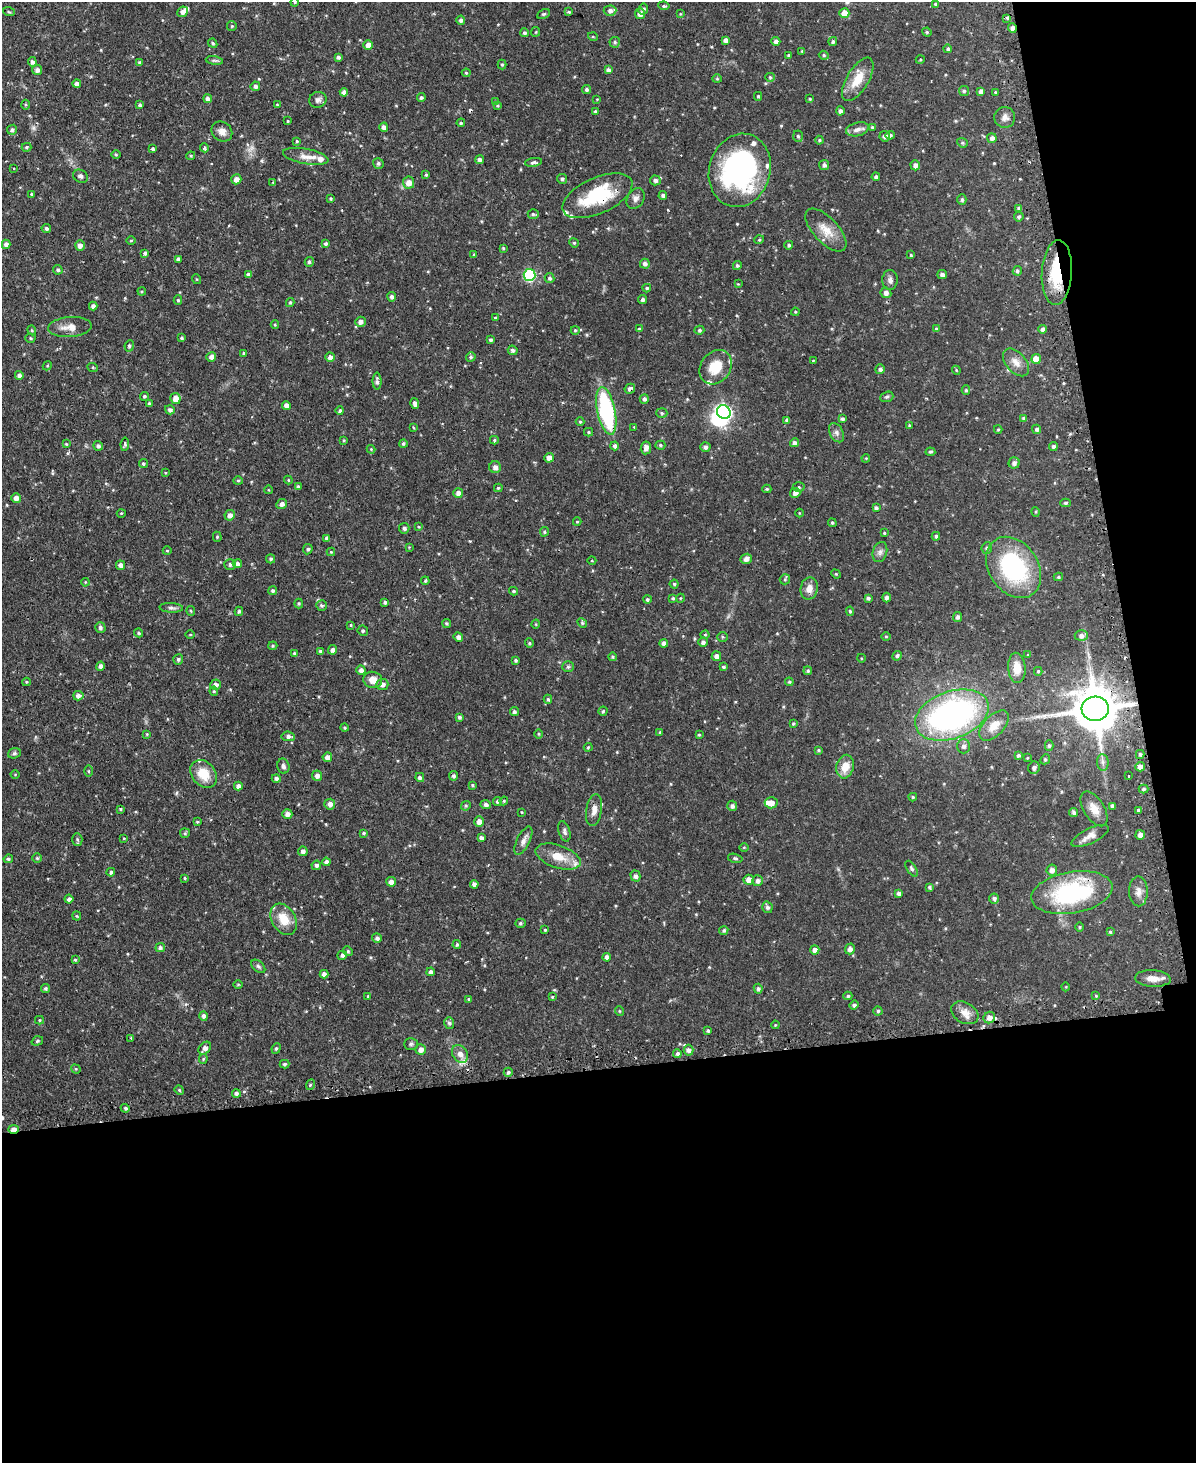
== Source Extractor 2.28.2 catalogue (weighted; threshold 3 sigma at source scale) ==
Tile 12 of 4 x 3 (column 4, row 3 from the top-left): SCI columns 3615-4808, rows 157-1617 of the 4838 x 4810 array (HDU 1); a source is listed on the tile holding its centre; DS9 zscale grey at full resolution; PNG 1198 x 1465 px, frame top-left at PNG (2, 2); each listed source drawn as its Kron ellipse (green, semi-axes under 4 px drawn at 4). Shown black and unused: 32% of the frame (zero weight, under 2 of 3 exposures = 4% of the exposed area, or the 3 px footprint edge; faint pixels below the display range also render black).
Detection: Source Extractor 2.28.2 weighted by HDU 2 'WHT'; one run over the whole footprint, this tile lists its part. Background 0.0734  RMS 0.0055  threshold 0.0246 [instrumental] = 3 sigma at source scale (4.5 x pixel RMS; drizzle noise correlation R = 1.50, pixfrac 1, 0.05/0.05 arcsec/px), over >= 5 px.
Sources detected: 488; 1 too faint to see at this stretch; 2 inside a brighter object's white glare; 5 cosmic-ray / hot-pixel residue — neither listed nor drawn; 13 inside a brighter listed object's ellipse — not listed separately; the other 467 listed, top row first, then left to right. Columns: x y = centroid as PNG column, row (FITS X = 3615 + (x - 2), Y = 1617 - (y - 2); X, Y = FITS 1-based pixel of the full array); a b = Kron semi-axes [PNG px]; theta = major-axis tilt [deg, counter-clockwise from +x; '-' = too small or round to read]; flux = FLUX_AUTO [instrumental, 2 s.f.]
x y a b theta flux
295 2 4 3 - 0.49
936 4 4 3 - 0.8
664 6 5 4 - 0.93
643 9 5 4 - 1.2
610 11 6 5 - 1.8
9 12 6 3 -18 0.6
182 12 6 5 - 2.2
569 12 4 3 - 0.63
844 13 5 5 - 6.8
543 14 7 4 25 0.76
640 14 5 5 - 2.8
680 14 4 4 - 0.49
1007 18 4 3 - 1
461 20 4 4 - 1.3
232 26 5 4 - 0.58
1012 28 4 4 - 1.8
536 32 5 4 - 0.58
927 32 5 4 - 0.66
525 33 4 4 - 1.2
593 37 5 3 - 0.46
726 40 4 4 - 1.9
776 41 4 4 - 2.1
833 41 4 4 - 0.92
615 42 5 5 - 0.91
213 43 5 4 - 0.78
368 45 4 4 - 3.3
948 49 4 4 - 1.1
802 51 4 3 - 0.45
788 55 3 3 - 0.65
824 55 5 4 - 0.74
338 57 4 4 - 1.2
920 60 4 3 - 0.54
214 61 9 4 -9 0.94
32 62 5 4 - 1.4
140 63 3 3 - 1
502 65 5 4 - 0.68
37 70 5 5 - 1.9
608 70 4 4 - 1.7
466 73 4 3 - 0.62
770 77 4 4 - 0.58
717 79 4 4 - 0.58
858 79 24 11 59 10
77 84 4 4 - 2.4
255 86 5 4 - 1.7
587 90 5 4 - 1.1
964 91 5 5 - 1
981 91 4 4 - 1.8
344 92 4 4 - 2.3
995 92 3 3 - 0.49
758 96 4 4 - 0.68
421 98 4 4 - 0.98
208 99 4 4 - 2
597 99 4 3 - 0.38
810 99 3 3 - 0.6
318 100 9 8 - 2.1
496 102 4 4 - 0.62
25 105 5 3 - 0.59
140 105 4 4 - 1.2
277 105 4 3 - 0.51
497 106 4 4 - 0.73
595 111 4 3 - 0.64
840 111 4 4 - 1.5
1005 117 10 10 - 2.7
288 121 4 3 - 0.46
461 123 4 3 - 0.64
384 127 4 4 - 2.1
872 127 4 4 - 0.71
857 129 11 6 14 2.3
12 130 5 5 - 1.1
222 131 11 9 -41 3.4
890 135 4 4 - 1.2
798 136 5 5 - 0.91
885 136 5 5 - 2
992 138 5 4 - 1.8
819 140 4 4 - 0.84
297 141 4 3 - 0.61
962 143 5 4 - 0.71
26 147 5 4 - 0.77
204 148 4 4 - 0.79
153 149 3 3 - 1
116 154 4 3 - 0.55
191 156 4 4 - 0.65
306 156 23 7 -10 4.8
479 160 4 4 - 1.5
533 162 8 4 9 1.1
378 163 5 5 - 1.1
824 165 5 5 - 1.4
915 165 5 4 - 2.4
13 168 3 2 - 0.46
740 170 37 30 74 100
426 175 4 4 - 0.68
80 176 8 6 -29 1.5
876 177 4 4 - 1.3
236 179 5 5 - 3
562 179 5 5 - 1.1
655 180 5 5 - 1.7
273 182 4 3 - 0.41
408 183 6 5 - 3.6
31 194 4 3 - 0.48
663 195 4 4 - 1.3
597 196 37 18 24 30
331 198 3 3 - 0.68
636 198 11 8 57 2.4
962 200 5 4 - 1.1
1019 208 4 4 - 1.1
533 214 5 4 - 0.89
1019 217 5 4 - 1.1
46 229 5 4 - 1.2
826 230 27 12 -47 8
759 240 5 3 - 0.55
131 241 5 3 - 0.58
574 243 5 4 - 0.62
6 244 5 4 - 2.1
326 244 4 4 - 1.1
80 245 5 5 - 2.3
789 245 4 4 - 0.96
503 248 3 3 - 0.53
145 253 4 4 - 1.3
474 255 4 3 - 0.8
911 255 4 4 - 0.51
178 259 4 4 - 1.3
309 262 5 4 - 0.91
645 264 5 5 - 1.7
737 265 4 4 - 0.92
58 270 5 4 - 1
1017 271 5 4 - 0.97
1057 272 32 15 86 22
942 274 5 4 - 1.7
248 275 4 4 - 1.4
529 275 6 6 - 49
549 278 5 4 - 1
196 279 5 3 - 0.51
890 280 10 8 88 2.1
738 284 3 2 - 0.57
647 288 4 3 - 0.77
142 291 4 3 - 0.53
886 293 5 5 - 1.9
392 297 4 4 - 1.5
643 299 4 4 - 1.3
178 300 5 4 - 0.69
290 303 4 3 - 0.76
93 306 4 4 - 1.9
795 312 4 4 - 0.56
495 318 3 3 - 0.75
360 322 5 5 - 2.1
275 325 4 4 - 0.56
70 327 22 10 4 5.3
936 328 4 3 - 0.56
639 329 4 4 - 0.76
1043 329 4 4 - 1.6
32 330 5 4 - 0.63
575 330 4 4 - 0.57
699 330 5 4 - 0.93
30 338 5 4 - 0.65
182 338 4 3 - 0.74
491 340 4 4 - 1.1
129 346 5 4 - 0.99
513 350 5 4 - 1.2
244 353 4 3 - 0.61
211 357 5 4 - 2.2
330 357 4 4 - 2.4
471 357 5 4 - 1
1036 359 5 5 - 6.7
813 360 3 2 - 0.34
1016 362 16 10 -49 4.4
47 366 5 3 - 0.51
716 367 18 15 53 12
93 368 5 3 - 0.59
880 369 5 4 - 1.3
956 370 4 3 - 0.48
19 375 4 4 - 1.7
377 381 8 4 -90 1.5
630 389 5 5 - 1.5
966 390 5 4 - 0.8
144 396 4 4 - 0.91
887 397 7 5 20 0.92
175 399 5 5 - 4.1
644 399 5 4 - 1.4
415 403 5 4 - 1.7
149 404 4 4 - 1.3
286 405 4 4 - 2.7
170 410 5 4 - 1.5
340 411 4 4 - 0.97
606 411 24 9 -78 60
724 412 7 6 - 120
662 413 5 5 - 0.95
1024 418 4 4 - 1.1
842 419 4 4 - 1.1
787 420 4 4 - 1.6
580 422 4 4 - 0.54
909 425 4 3 - 0.58
634 427 3 3 - 0.37
414 428 4 2 - 0.41
998 429 4 4 - 0.6
1037 429 4 4 - 1.3
588 432 4 4 - 0.62
836 433 10 6 -61 1.9
344 440 4 3 - 0.6
494 440 4 4 - 0.74
794 443 4 4 - 1.9
66 444 4 4 - 0.52
125 444 6 4 84 0.89
403 444 4 4 - 1.1
660 445 5 4 - 0.73
98 446 5 4 - 1.3
615 446 4 4 - 1.4
1053 446 4 4 - 1.3
705 447 5 5 - 1.4
646 448 6 5 - 2.1
371 449 4 4 - 0.47
930 452 5 3 - 0.74
549 458 5 4 - 3.1
866 458 4 3 - 0.47
1014 463 5 5 - 1.8
143 464 4 4 - 0.81
495 467 6 6 - 1.8
165 473 3 3 - 0.46
288 480 4 4 - 0.49
238 481 4 4 - 0.71
298 487 4 3 - 1.3
799 487 6 4 -1 0.82
498 488 4 3 - 0.78
767 489 4 4 - 0.74
269 490 4 3 - 0.37
458 493 5 5 - 2.1
795 493 5 5 - 2.4
16 498 5 5 - 2.9
1066 503 5 4 - 0.88
282 504 5 5 - 2
876 508 4 4 - 1.1
1036 512 5 3 - 0.51
121 513 4 3 - 0.41
799 513 4 3 - 0.4
230 515 5 5 - 2.4
577 522 4 4 - 0.52
832 523 4 4 - 0.76
419 527 4 3 - 0.53
404 528 5 5 - 1.2
544 532 5 4 - 0.78
884 533 4 3 - 0.54
936 536 4 4 - 1.1
217 537 5 4 - 0.63
327 538 4 4 - 1.4
409 547 4 3 - 0.41
987 548 6 5 - 1.2
308 549 5 4 - 1.2
167 551 4 3 - 0.4
331 552 4 4 - 0.61
880 552 10 7 71 2
271 559 4 4 - 1
746 559 6 5 - 2.1
592 561 4 3 - 0.41
230 564 6 5 - 1.2
237 564 5 4 - 1.9
121 565 5 4 - 2.5
1013 567 33 24 -56 57
836 574 5 4 - 0.54
1058 577 4 3 - 0.82
785 579 5 5 - 0.78
425 581 4 3 - 0.62
85 582 4 3 - 0.44
674 584 4 4 - 0.73
809 588 11 8 78 3.9
273 591 4 4 - 1
513 591 4 3 - 0.8
886 597 5 4 - 1.6
673 598 4 3 - 0.82
681 598 4 3 - 0.43
868 598 4 3 - 1.1
647 599 4 4 - 0.89
385 602 4 3 - 1.1
299 603 5 4 - 0.65
321 605 5 5 - 1
171 608 12 5 -3 1.4
191 611 5 4 - 0.65
239 611 4 3 - 0.9
850 611 4 4 - 0.71
958 617 5 4 - 1.4
446 623 4 4 - 0.77
582 623 5 4 - 0.76
536 624 4 3 - 0.43
351 625 3 3 - 0.53
100 628 5 5 - 1.3
363 631 5 5 - 0.98
139 633 4 3 - 0.67
190 635 5 3 - 0.54
705 635 4 4 - 0.62
1081 635 6 5 - 1.9
458 637 5 4 - 1.7
722 637 5 4 - 0.66
886 637 5 3 - 0.52
703 642 5 5 - 1.7
529 643 4 4 - 0.67
664 643 4 4 - 1.7
273 646 4 4 - 0.66
332 650 5 4 - 1.8
320 651 3 3 - 0.97
294 653 4 3 - 0.69
1028 655 4 3 - 0.45
716 656 5 4 - 2.4
897 656 5 4 - 0.98
612 657 4 4 - 0.7
861 658 4 3 - 0.4
178 659 5 5 - 1
516 660 4 4 - 0.81
100 666 4 4 - 1.7
568 667 6 5 - 0.95
723 667 3 3 - 0.8
1017 668 15 8 -86 6.4
361 670 4 4 - 1.9
808 671 4 3 - 0.68
1038 671 4 3 - 0.66
373 680 9 8 - 4.4
26 682 4 4 - 0.57
789 682 4 3 - 0.62
382 684 6 5 - 2.2
215 685 5 5 - 2.3
214 691 5 4 - 0.81
78 696 5 4 - 2.3
548 699 4 4 - 0.85
1095 709 13 12 - 2200
603 711 4 4 - 0.67
514 712 4 4 - 1.2
952 715 38 23 20 150
459 717 4 4 - 1.1
793 724 4 3 - 0.61
994 726 18 10 46 6.6
344 728 4 4 - 0.72
660 732 4 3 - 0.57
147 734 4 3 - 0.56
538 734 5 3 - 0.49
699 735 4 3 - 0.59
288 736 7 5 -7 1.5
964 746 7 6 - 1.9
1049 746 5 4 - 0.97
588 747 4 3 - 0.59
818 750 4 3 - 0.66
14 753 6 5 - 1
1140 754 4 3 - 1
1018 755 4 4 - 1.1
327 757 5 5 - 2.6
1027 758 3 3 - 0.56
1045 759 5 4 - 0.85
1103 762 8 5 -83 1.6
283 766 7 6 - 1.5
845 767 12 8 77 7.2
1140 767 5 4 - 2.4
1034 768 6 5 - 1.6
89 771 5 3 - 0.58
15 774 4 3 - 0.4
203 774 15 12 -50 10
317 776 5 5 - 1.9
453 776 4 4 - 1.1
1128 776 3 2 - 0.96
420 777 4 4 - 1.3
276 778 4 4 - 1.5
472 785 4 3 - 0.63
238 786 4 4 - 2.1
1143 789 5 4 - 0.77
913 797 4 4 - 0.78
497 801 4 4 - 0.93
504 801 4 4 - 0.64
771 803 6 5 - 3.7
330 804 5 5 - 2.5
486 804 5 4 - 1.4
466 806 5 4 - 0.7
732 806 5 5 - 1.6
1112 806 4 4 - 1.6
120 809 4 3 - 0.52
1094 809 19 10 -58 5.4
594 810 16 8 81 3.9
1139 810 3 3 - 3.6
522 812 3 2 - 0.37
1074 813 5 4 - 1.1
287 814 5 5 - 2.5
479 821 5 5 - 2.8
197 822 4 3 - 0.6
564 831 10 5 -73 1.4
185 833 5 5 - 0.75
364 833 4 3 - 0.69
1140 835 5 4 - 2.3
1090 836 20 7 26 4
124 838 4 3 - 0.4
481 838 4 3 - 1.5
77 839 6 5 - 0.92
523 841 15 6 64 2.9
744 847 5 3 - 0.48
303 851 5 4 - 1.7
558 857 23 11 -19 8.7
37 858 5 5 - 0.81
735 858 7 4 -14 0.85
8 859 5 4 - 0.83
326 862 4 4 - 1.8
316 865 5 4 - 1.3
912 869 9 4 -58 1.1
1052 870 5 5 - 2.4
111 872 4 4 - 1.1
635 876 5 5 - 1.7
185 878 3 3 - 0.58
749 880 5 5 - 3.2
758 881 5 5 - 1.8
391 882 5 4 - 2.3
474 884 4 4 - 1.6
929 887 4 4 - 0.85
1138 891 15 9 -89 3.5
1072 892 41 20 10 55
899 893 4 4 - 1.4
994 898 5 5 - 1.4
69 899 4 4 - 1.6
767 907 6 5 - 1.4
77 916 4 4 - 0.53
284 919 17 11 -59 9.7
520 923 5 4 - 0.8
1080 927 5 3 - 0.53
545 930 3 3 - 0.58
724 930 5 4 - 0.94
1110 932 4 4 - 0.75
377 938 5 4 - 1.6
457 944 4 3 - 0.71
160 948 4 4 - 1.2
850 949 5 5 - 2
815 950 4 4 - 2.4
348 951 5 4 - 0.74
342 955 5 4 - 1.3
607 957 4 4 - 2
75 960 4 3 - 0.56
258 966 8 5 -41 1.2
431 972 4 4 - 1.6
324 974 4 4 - 2
1153 978 18 8 -4 4.7
238 984 4 3 - 0.47
1066 987 4 3 - 0.38
46 989 4 4 - 1
758 989 5 4 - 1.1
368 996 3 3 - 0.71
848 996 4 4 - 0.86
1096 996 4 3 - 0.55
552 997 4 3 - 0.42
469 999 3 3 - 0.74
854 1005 5 4 - 1.2
619 1011 5 3 - 0.43
878 1011 4 4 - 0.84
965 1013 14 10 -30 4.3
204 1016 5 4 - 1.5
989 1018 6 5 - 2.9
39 1020 4 4 - 0.54
449 1023 6 5 - 1.2
775 1025 4 3 - 0.44
708 1031 3 3 - 0.75
131 1038 3 3 - 0.6
37 1041 6 4 19 0.91
411 1044 7 5 2 0.94
205 1048 7 5 49 2.4
276 1048 5 4 - 0.79
421 1050 5 5 - 2.7
689 1050 5 5 - 1.9
460 1054 9 7 -55 3.1
677 1054 4 4 - 1.4
203 1059 5 4 - 0.64
284 1064 5 4 - 0.84
76 1069 5 4 - 0.56
508 1072 5 4 - 1
310 1085 5 3 - 0.73
179 1090 5 4 - 0.63
236 1093 4 4 - 1.5
125 1108 4 4 - 0.9
13 1129 5 3 - 3
Overlapping masked pixels (flux is a lower limit): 8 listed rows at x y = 1012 28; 597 196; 1057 272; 630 389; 1095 709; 594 810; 1072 892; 13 1129
Isophote crosses this tile's border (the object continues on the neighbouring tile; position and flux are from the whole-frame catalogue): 2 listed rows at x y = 295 2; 664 6